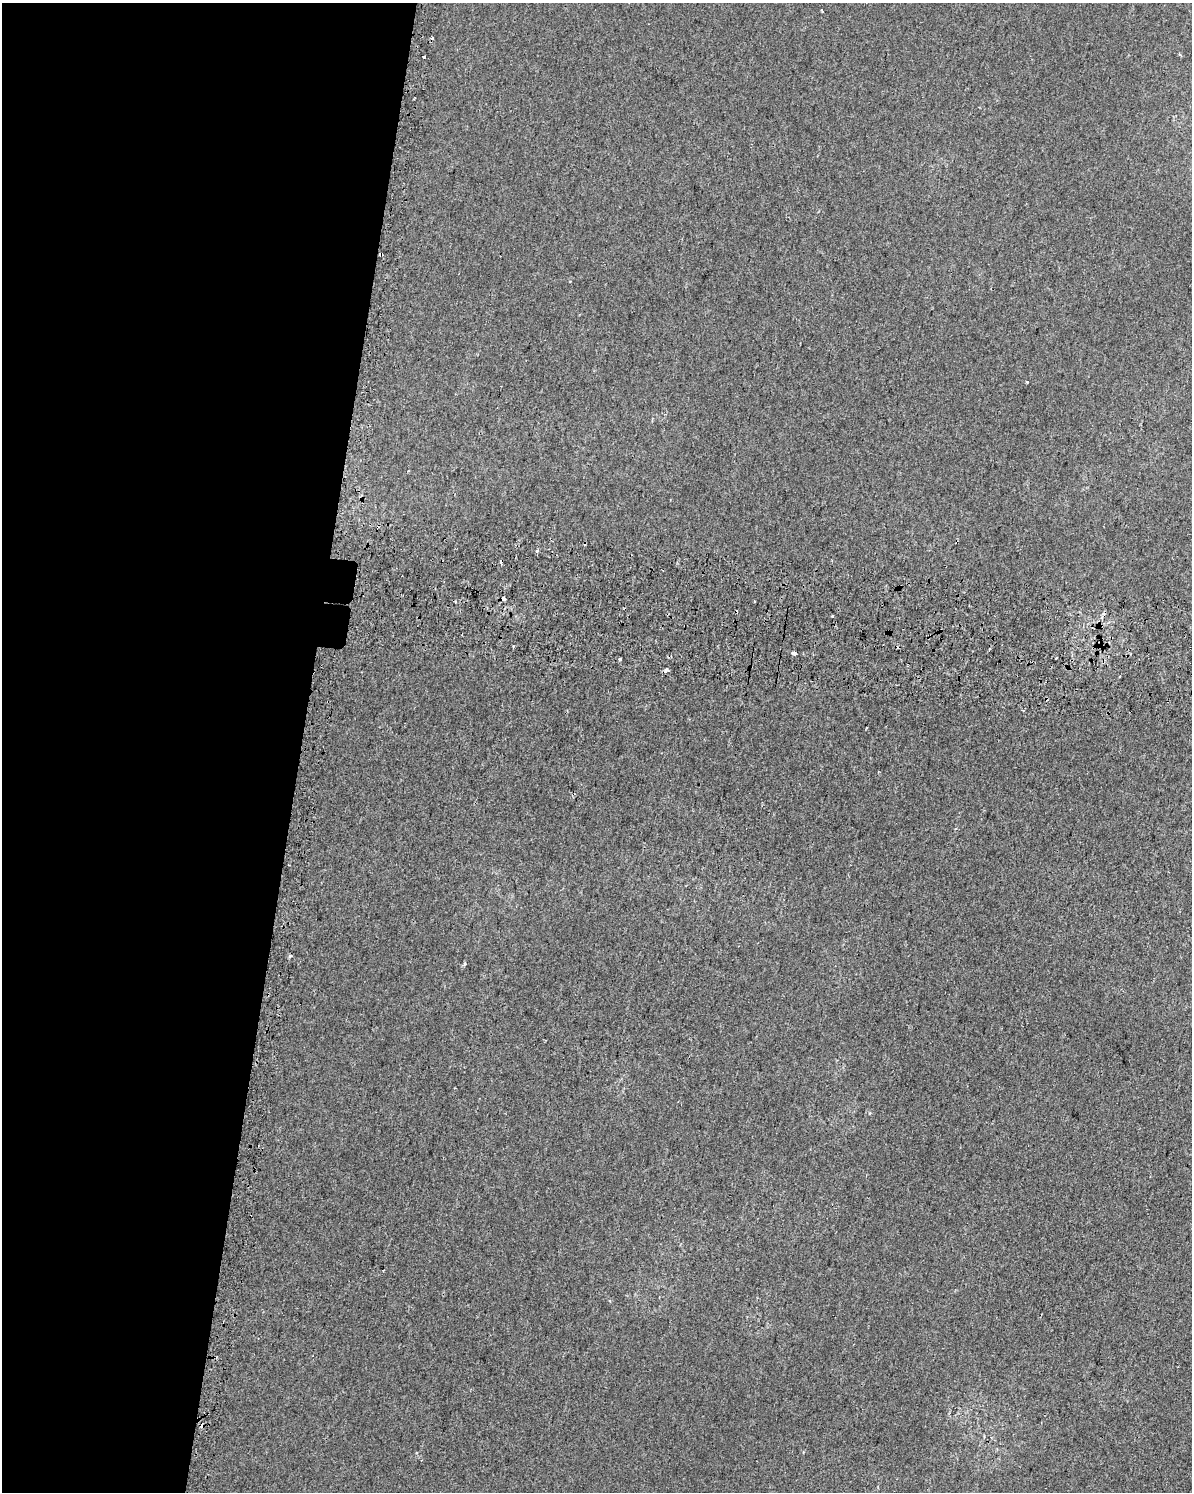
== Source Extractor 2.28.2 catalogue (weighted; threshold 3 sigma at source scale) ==
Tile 5 of 4 x 3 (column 1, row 2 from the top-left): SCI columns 15-1204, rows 1822-3311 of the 4806 x 5072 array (HDU 1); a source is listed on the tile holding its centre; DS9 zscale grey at full resolution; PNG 1194 x 1494 px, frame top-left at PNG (2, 3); no overlay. Shown black and unused: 25% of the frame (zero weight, under 2 of 3 exposures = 3% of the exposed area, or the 3 px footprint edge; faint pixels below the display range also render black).
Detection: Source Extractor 2.28.2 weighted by HDU 2 'WHT'; one run over the whole footprint, this tile lists its part. Background 2.86e-04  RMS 0.0053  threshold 0.0239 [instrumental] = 3 sigma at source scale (4.5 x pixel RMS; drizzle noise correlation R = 1.50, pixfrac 1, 0.0396/0.0396 arcsec/px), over >= 5 px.
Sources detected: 27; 9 cosmic-ray / hot-pixel residue — not listed; the other 18 listed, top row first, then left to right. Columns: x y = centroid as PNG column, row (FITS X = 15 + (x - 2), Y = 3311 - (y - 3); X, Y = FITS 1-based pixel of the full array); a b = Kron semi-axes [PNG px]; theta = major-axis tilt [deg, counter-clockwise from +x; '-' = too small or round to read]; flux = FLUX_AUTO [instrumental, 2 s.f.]
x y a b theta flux
822 11 4 2 - 0.44
1180 55 5 3 - 0.55
424 57 3 3 - 0.98
415 97 2 2 - 0.57
381 254 4 3 - 4.6
1027 382 3 3 - 1.9
537 551 3 3 - 1.9
504 599 4 3 - 12
833 616 3 3 - 2.3
513 646 3 2 - 0.46
989 649 3 2 - 0.6
794 653 4 3 - 4.2
1056 658 3 3 - 1.2
619 659 3 3 - 1.1
666 670 4 3 - 3.1
1023 710 3 3 - 0.56
290 956 4 3 - 0.98
464 964 5 4 - 0.84
Overlapping masked pixels (flux is a lower limit): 2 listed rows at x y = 381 254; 504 599